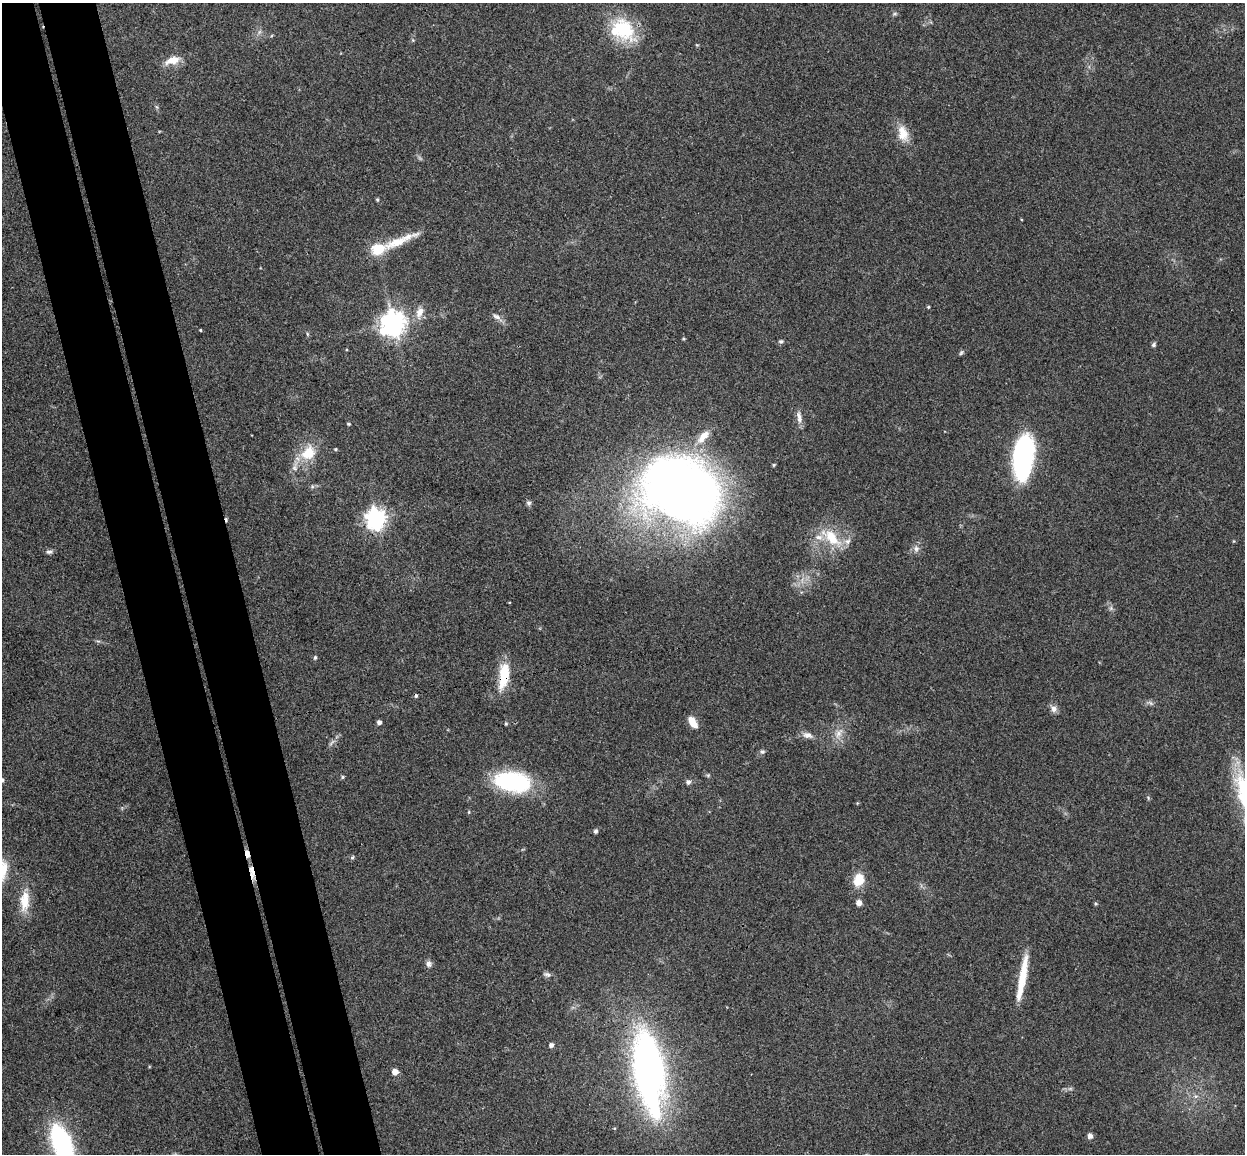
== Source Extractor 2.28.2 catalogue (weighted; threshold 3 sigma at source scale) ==
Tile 11 of 4 x 4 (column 3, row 3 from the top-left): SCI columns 2545-3787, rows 1305-2456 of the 5088 x 5029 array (HDU 1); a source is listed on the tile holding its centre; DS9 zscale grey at full resolution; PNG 1247 x 1156 px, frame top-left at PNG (2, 3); no overlay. Shown black and unused: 9% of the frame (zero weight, under 3 of 4 exposures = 6% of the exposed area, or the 3 px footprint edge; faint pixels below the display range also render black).
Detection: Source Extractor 2.28.2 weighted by HDU 2 'WHT'; one run over the whole footprint, this tile lists its part. Background 0.0709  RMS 0.0075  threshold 0.0339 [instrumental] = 3 sigma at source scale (4.5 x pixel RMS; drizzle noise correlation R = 1.50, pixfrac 1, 0.05/0.05 arcsec/px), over >= 5 px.
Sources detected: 72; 3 inside a brighter object's white glare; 2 cosmic-ray / hot-pixel residue — not listed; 4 inside a brighter listed object's ellipse — not listed separately; the other 63 listed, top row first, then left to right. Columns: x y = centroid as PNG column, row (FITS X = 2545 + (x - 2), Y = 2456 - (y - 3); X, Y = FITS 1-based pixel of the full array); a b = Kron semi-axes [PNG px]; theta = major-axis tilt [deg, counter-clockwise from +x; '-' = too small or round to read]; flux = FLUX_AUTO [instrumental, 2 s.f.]
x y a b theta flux
895 14 6 4 1 1.2
624 29 35 22 -51 40
697 45 5 4 - 0.7
172 60 19 10 14 9.7
903 134 22 13 -76 12
377 200 5 4 - 0.95
398 242 56 10 24 21
928 307 4 3 - 0.91
419 312 16 9 71 7.1
497 317 13 6 -28 3.4
393 324 9 8 - 700
200 330 3 3 - 0.67
307 334 6 4 -88 0.94
683 339 5 3 - 0.76
781 341 6 5 - 1.4
1153 345 6 5 - 1.4
961 353 7 4 62 1.2
799 417 18 6 -82 4.4
348 424 4 4 - 1
703 436 22 9 49 10
336 449 4 3 - 0.82
308 453 23 17 52 20
1023 458 42 18 83 120
774 465 4 3 - 0.89
687 493 42 36 11 840
529 503 7 6 - 1.9
375 519 8 7 - 420
831 537 32 15 -42 23
916 549 9 9 - 3.4
49 552 9 5 6 2
1111 608 7 4 72 1.4
315 657 5 4 - 1.2
504 676 29 10 82 28
1150 703 8 4 -46 1.6
1054 709 10 9 - 3.5
379 722 4 4 - 2.6
693 722 14 7 -59 8.5
839 733 16 8 56 6.3
807 735 14 8 -9 4.5
332 743 13 3 45 2.2
762 752 7 6 - 1.6
708 775 6 4 45 0.94
342 777 5 4 - 1.1
2 780 5 4 - 1.4
512 782 36 18 -7 87
688 782 7 6 - 2.1
1244 792 54 19 -77 51
595 831 5 4 - 1.8
352 857 6 4 67 1.2
252 873 26 5 -77 7.6
859 880 13 10 69 15
24 901 29 13 86 15
859 903 6 5 - 4.4
1095 904 4 4 - 1
429 964 9 6 -84 2.8
547 974 10 6 -14 2.2
1022 978 53 7 80 25
551 1045 5 4 - 2.7
395 1072 5 5 - 7.3
646 1072 94 23 -79 260
1196 1096 7 6 - 2.1
1090 1136 6 6 - 2.7
64 1144 57 15 -70 77
Overlapping masked pixels (flux is a lower limit): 2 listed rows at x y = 504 676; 252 873
Isophote crosses this tile's border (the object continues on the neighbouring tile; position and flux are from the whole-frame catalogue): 3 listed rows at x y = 2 780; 1244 792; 64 1144